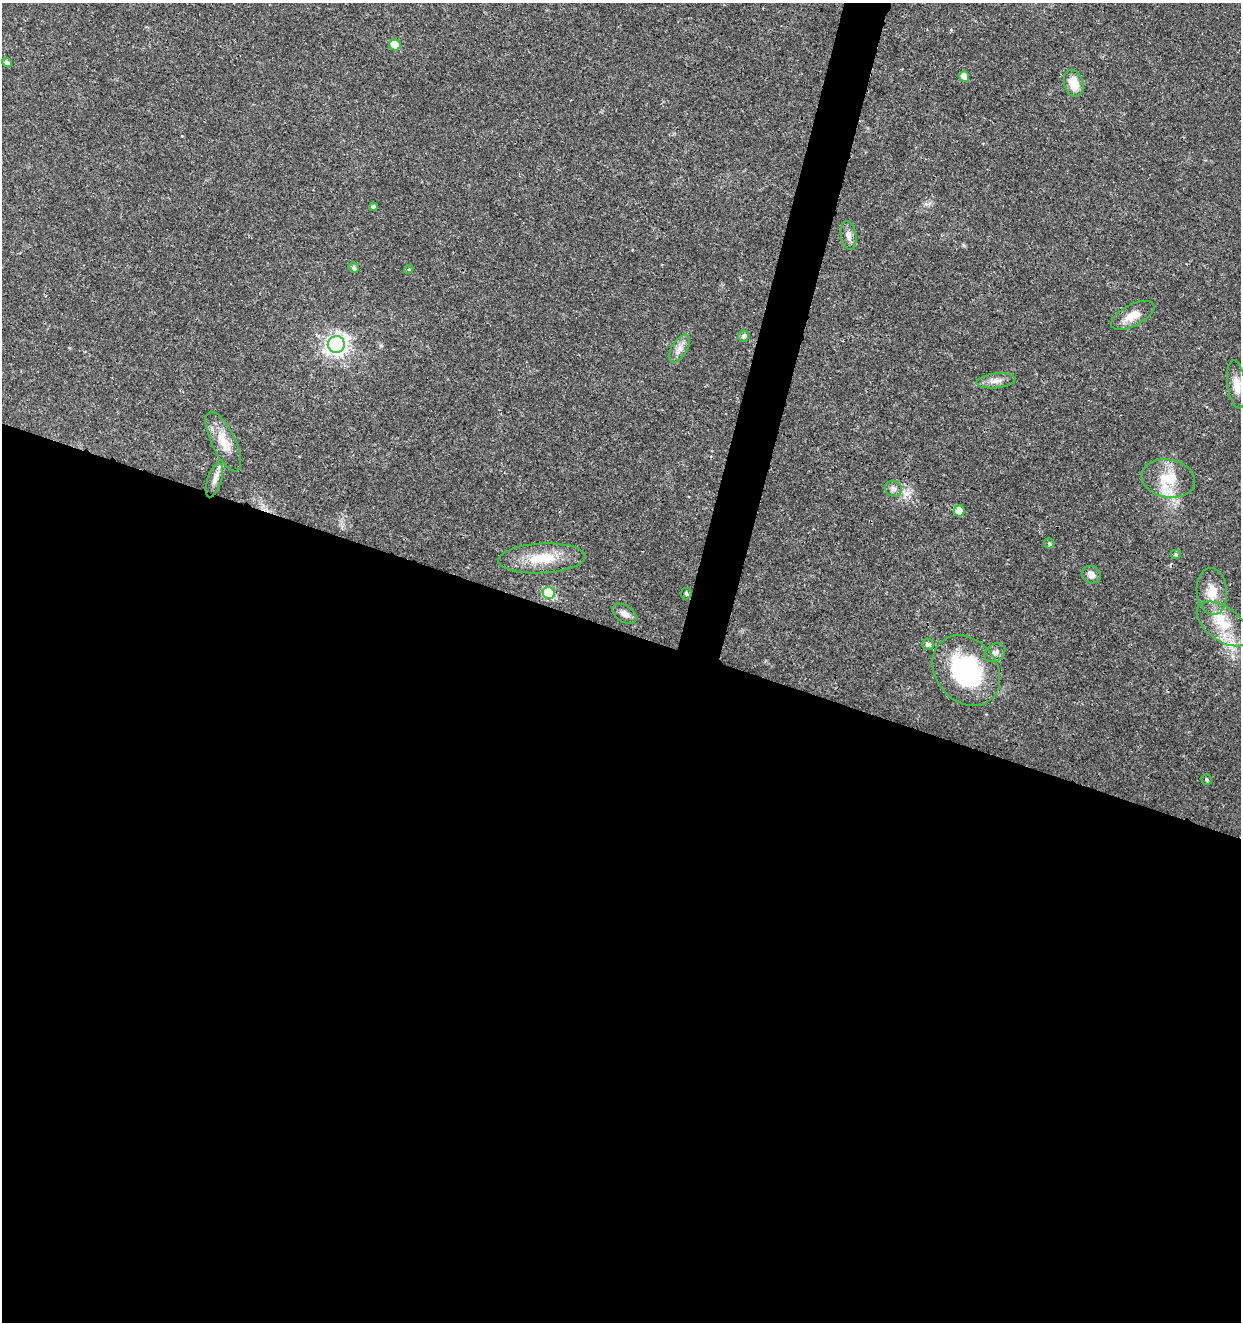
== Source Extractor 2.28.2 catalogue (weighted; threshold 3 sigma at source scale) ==
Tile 14 of 4 x 4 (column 2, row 4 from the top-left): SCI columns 1523-2761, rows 6-1325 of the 5461 x 5295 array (HDU 1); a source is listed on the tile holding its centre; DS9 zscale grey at full resolution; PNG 1243 x 1324 px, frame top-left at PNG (2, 3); each listed source drawn as its Kron ellipse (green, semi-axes under 4 px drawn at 4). Shown black and unused: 54% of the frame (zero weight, under 3 of 4 exposures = <1% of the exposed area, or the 3 px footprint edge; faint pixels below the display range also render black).
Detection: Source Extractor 2.28.2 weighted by HDU 2 'WHT'; one run over the whole footprint, this tile lists its part. Background 0.0179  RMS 0.0021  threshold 0.00941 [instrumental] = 3 sigma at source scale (4.5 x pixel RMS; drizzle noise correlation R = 1.50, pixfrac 1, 0.0396/0.0396 arcsec/px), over >= 5 px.
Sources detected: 35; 1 cosmic-ray / hot-pixel residue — neither listed nor drawn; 2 inside a brighter listed object's ellipse — not listed separately; the other 32 listed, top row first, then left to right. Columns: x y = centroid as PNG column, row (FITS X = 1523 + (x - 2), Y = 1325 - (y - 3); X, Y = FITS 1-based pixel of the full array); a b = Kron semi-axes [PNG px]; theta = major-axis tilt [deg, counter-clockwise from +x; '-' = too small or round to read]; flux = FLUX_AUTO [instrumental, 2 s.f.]
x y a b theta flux
395 45 6 5 - 5.5
7 63 5 4 - 0.67
964 76 5 5 - 2.6
1074 83 14 9 -75 3.6
373 207 4 4 - 0.53
849 236 14 8 -80 1.2
354 267 5 5 - 0.52
409 269 4 3 - 0.2
1133 315 24 10 28 3.1
744 336 5 5 - 0.75
336 344 8 8 - 130
679 349 16 7 58 1.5
996 381 19 7 6 1.6
1237 384 24 9 -82 2.9
223 441 32 12 -64 4.1
1168 478 27 19 -11 6.3
214 480 18 7 72 1.4
893 489 9 7 -28 0.85
959 511 5 5 - 2.9
1049 543 5 5 - 0.33
1176 554 5 4 - 0.34
542 558 43 15 3 7.2
1091 575 10 8 -33 1.4
1212 591 23 15 -84 3.9
549 593 6 5 - 16
686 594 5 5 - 0.41
624 614 13 8 -33 1.2
1223 624 30 16 -37 6.6
928 644 6 5 - 0.68
995 653 11 8 36 1
966 670 38 30 -50 25
1206 779 5 5 - 0.35